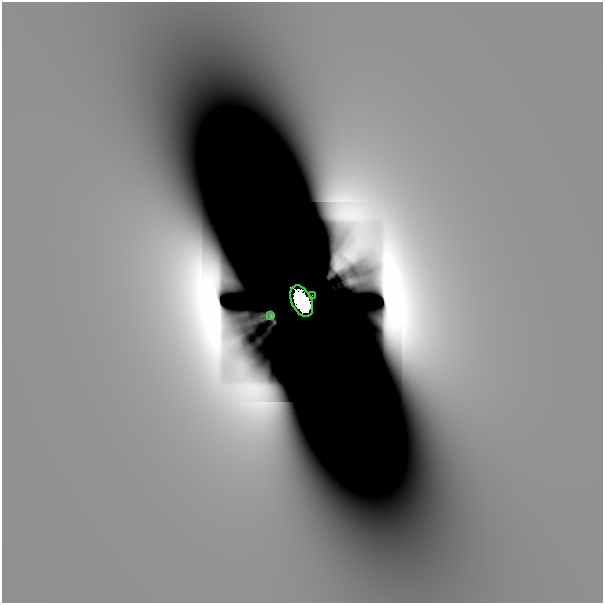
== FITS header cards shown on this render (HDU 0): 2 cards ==
NAXIS1  =                  601
NAXIS2  =                  601

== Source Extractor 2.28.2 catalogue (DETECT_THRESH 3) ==
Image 601 x 601 px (HDU 0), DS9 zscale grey, 1 PNG px = 1 image px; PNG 605 x 605 px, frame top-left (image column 1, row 601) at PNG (2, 2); each listed source drawn as its Kron ellipse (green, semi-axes under 4 px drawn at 4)
Background 1.38e-11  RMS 3.0e-11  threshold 8.93e-11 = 3 sigma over >= 5 px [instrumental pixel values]
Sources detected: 7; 4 with non-positive FLUX_AUTO (blend fragments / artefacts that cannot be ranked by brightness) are neither listed nor drawn; the other 3 listed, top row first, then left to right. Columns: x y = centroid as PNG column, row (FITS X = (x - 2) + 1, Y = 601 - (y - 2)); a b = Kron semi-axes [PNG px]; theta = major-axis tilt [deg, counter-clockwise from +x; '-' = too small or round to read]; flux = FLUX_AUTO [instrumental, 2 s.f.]
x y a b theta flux
312 295 2 2 - 2.7e-02
302 301 17 10 -64 2.1e+01
271 316 4 3 - 3.0e-09
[4 non-positive-flux detections neither listed nor drawn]